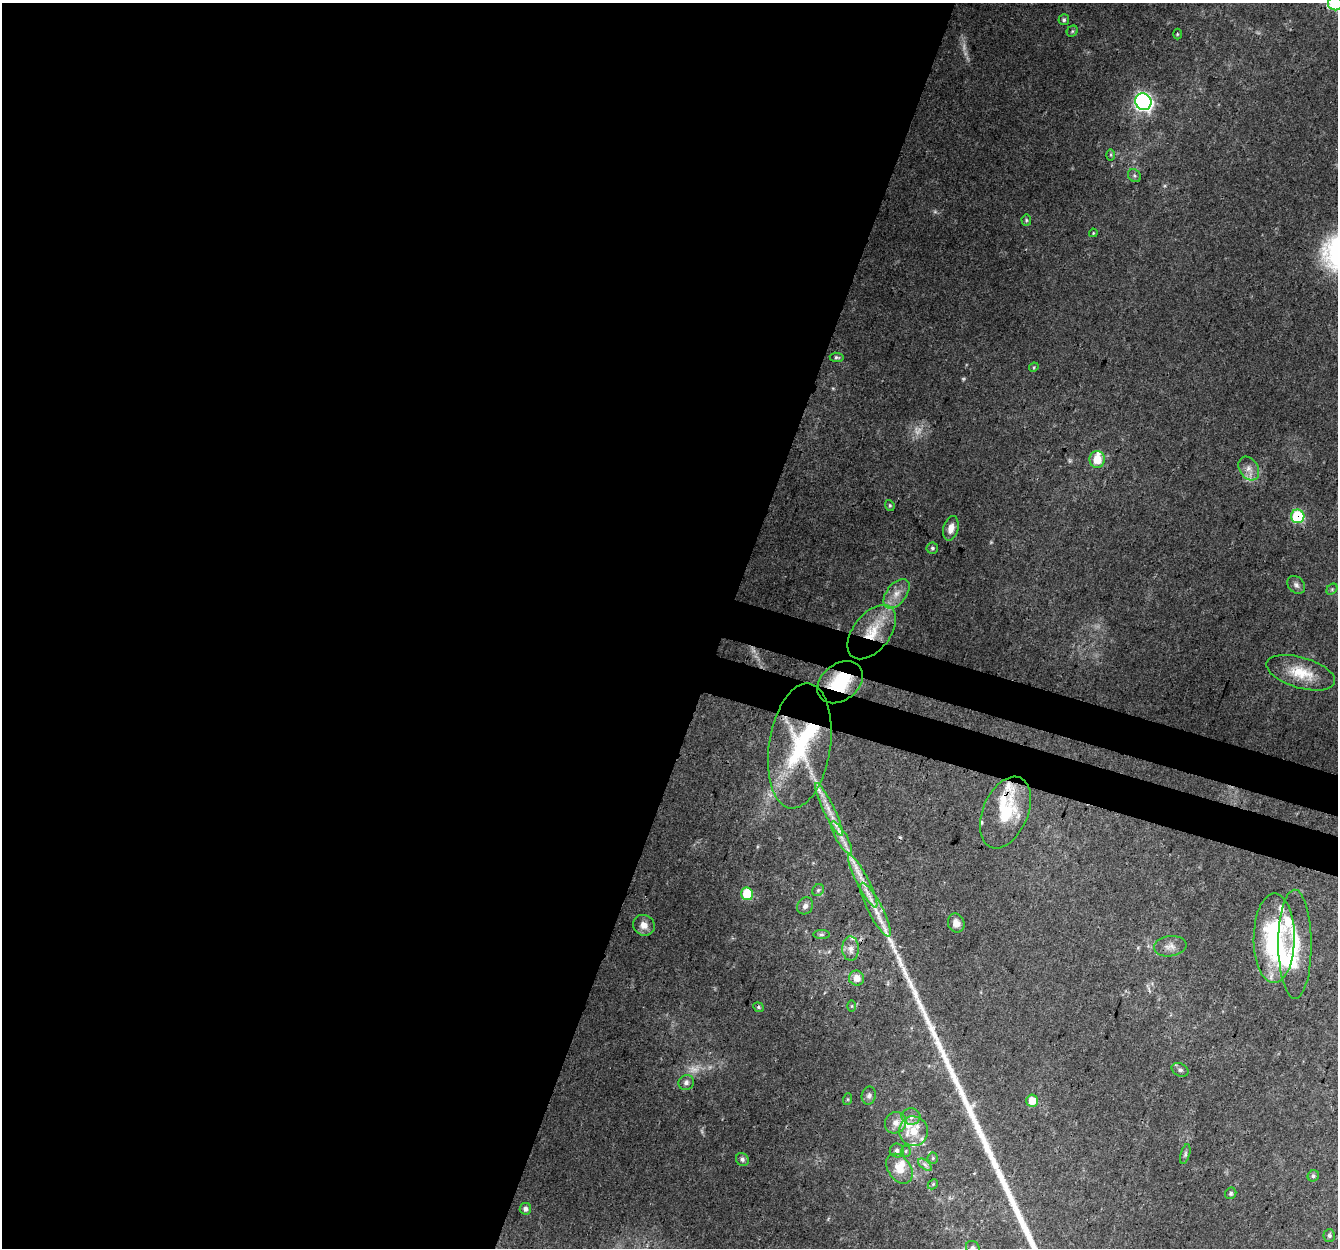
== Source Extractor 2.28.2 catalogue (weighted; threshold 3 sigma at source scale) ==
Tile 5 of 4 x 4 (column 1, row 2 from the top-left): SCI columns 23-1358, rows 2766-4011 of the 5398 x 5589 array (HDU 1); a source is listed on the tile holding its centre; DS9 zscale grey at full resolution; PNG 1340 x 1250 px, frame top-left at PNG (2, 3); each listed source drawn as its Kron ellipse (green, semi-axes under 4 px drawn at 4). Shown black and unused: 57% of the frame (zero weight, under 3 of 4 exposures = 6% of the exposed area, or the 3 px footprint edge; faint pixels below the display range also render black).
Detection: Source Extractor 2.28.2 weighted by HDU 2 'WHT'; one run over the whole footprint, this tile lists its part. Background 0.0749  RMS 0.0052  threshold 0.0232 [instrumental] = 3 sigma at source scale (4.5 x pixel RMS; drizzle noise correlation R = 1.50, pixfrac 1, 0.0396/0.0396 arcsec/px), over >= 5 px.
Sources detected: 84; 8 too faint to see at this stretch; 1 inside a brighter object's white glare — neither listed nor drawn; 12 inside a brighter listed object's ellipse — not listed separately; the other 63 listed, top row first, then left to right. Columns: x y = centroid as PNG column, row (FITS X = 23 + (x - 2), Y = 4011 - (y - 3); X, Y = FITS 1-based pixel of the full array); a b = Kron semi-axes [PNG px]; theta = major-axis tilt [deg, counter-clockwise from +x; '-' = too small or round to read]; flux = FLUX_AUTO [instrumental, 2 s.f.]
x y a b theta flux
1335 3 7 7 - 47
1064 20 5 5 - 1
1072 31 6 5 - 0.72
1177 34 5 3 - 0.55
1143 102 8 8 - 160
1111 155 6 4 -90 0.72
1134 176 7 6 - 1
1026 220 5 5 - 0.78
1093 233 4 3 - 0.43
837 357 7 4 -8 0.98
1034 367 5 4 - 0.61
1097 459 8 7 - 9.5
1249 469 13 9 -59 3.5
890 505 5 4 - 0.74
1298 516 7 6 - 41
951 528 12 7 75 4.5
932 548 6 5 - 1
1296 585 10 7 -48 2
1332 589 6 5 - 0.82
896 594 17 9 52 5.7
872 632 31 18 52 21
1301 673 35 15 -16 14
840 682 25 18 38 24
800 746 63 31 81 56
829 809 29 5 -64 7.4
1005 813 38 22 67 24
841 838 18 5 -60 4.5
863 881 29 6 -62 8.4
818 890 6 5 - 1
747 894 6 6 - 17
805 906 9 7 55 2
875 910 30 7 -62 9.1
956 923 9 8 - 3.4
644 925 11 10 - 4.2
821 935 8 4 0 0.96
1274 938 45 20 90 62
1295 944 54 16 -90 23
1170 946 16 10 7 4.1
851 949 12 8 -89 3.7
857 978 7 7 - 5.4
852 1006 6 4 90 0.63
759 1007 6 4 -23 0.74
1180 1070 9 6 -27 1.5
686 1082 8 7 - 2
869 1096 9 7 78 1.8
848 1099 6 4 72 0.61
1032 1101 6 6 - 7.9
911 1117 9 8 - 2.6
896 1123 11 10 - 4.5
913 1131 15 14 - 10
897 1150 7 7 - 1.5
906 1151 5 5 - 0.75
1185 1154 10 4 73 1.1
933 1158 5 5 - 0.87
742 1159 7 6 - 1.3
925 1165 8 4 -37 1.5
899 1169 16 11 -54 8
1313 1176 6 5 - 1.2
933 1184 6 4 46 0.66
1231 1193 6 5 - 1
525 1209 6 5 - 1.9
1329 1235 6 5 - 1.1
973 1248 7 6 - 1.2
Overlapping masked pixels (flux is a lower limit): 6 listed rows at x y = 1298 516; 872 632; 840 682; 800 746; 829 809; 863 881
Isophote crosses this tile's border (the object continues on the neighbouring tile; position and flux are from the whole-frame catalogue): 2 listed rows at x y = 1335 3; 973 1248